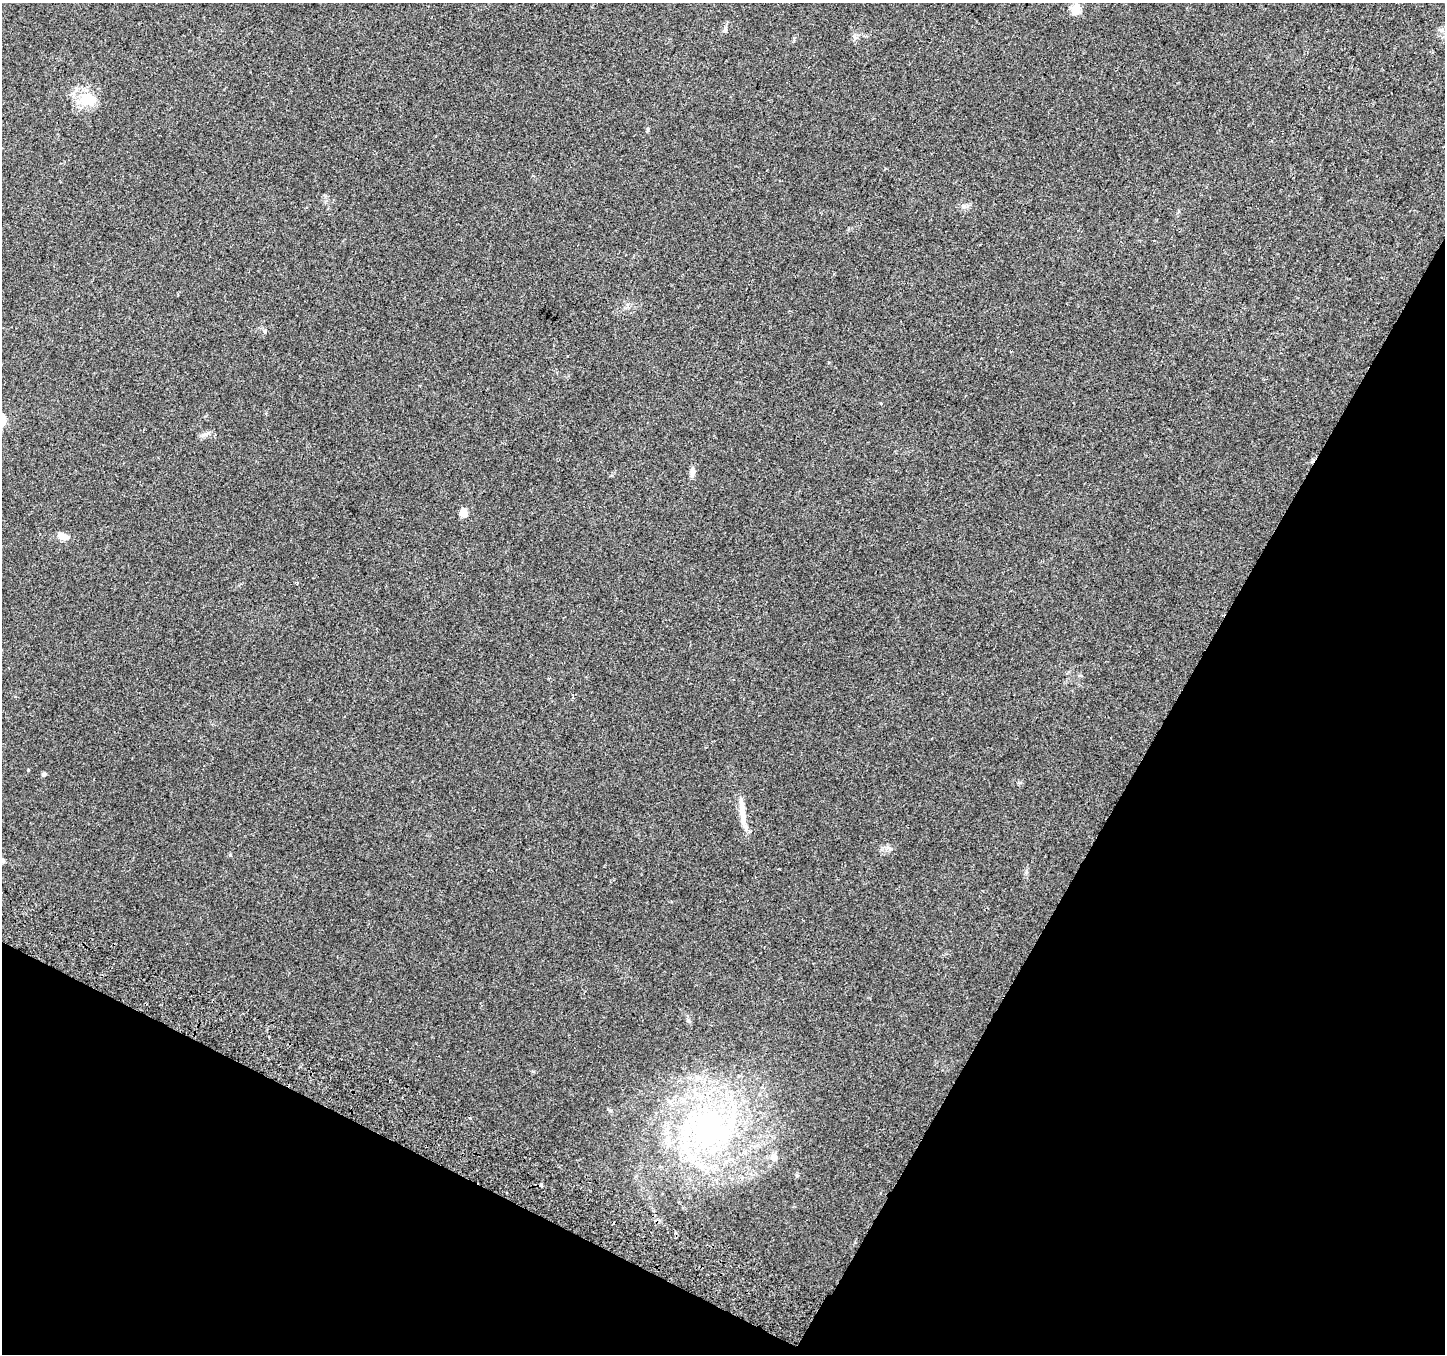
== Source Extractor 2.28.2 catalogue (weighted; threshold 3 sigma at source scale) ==
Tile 15 of 4 x 4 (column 3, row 4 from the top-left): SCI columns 2917-4359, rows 251-1602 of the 5840 x 5975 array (HDU 1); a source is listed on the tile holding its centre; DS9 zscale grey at full resolution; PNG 1447 x 1356 px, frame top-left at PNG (2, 3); no overlay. Shown black and unused: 27% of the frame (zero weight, under 2 of 3 exposures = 3% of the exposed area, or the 3 px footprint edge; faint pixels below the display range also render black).
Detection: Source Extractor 2.28.2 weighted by HDU 2 'WHT'; one run over the whole footprint, this tile lists its part. Background 0.0522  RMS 0.0054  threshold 0.0243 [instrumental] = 3 sigma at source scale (4.5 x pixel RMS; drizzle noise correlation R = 1.50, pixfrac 1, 0.0396/0.0396 arcsec/px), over >= 5 px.
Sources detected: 19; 1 cosmic-ray / hot-pixel residue — not listed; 2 inside a brighter listed object's ellipse — not listed separately; the other 16 listed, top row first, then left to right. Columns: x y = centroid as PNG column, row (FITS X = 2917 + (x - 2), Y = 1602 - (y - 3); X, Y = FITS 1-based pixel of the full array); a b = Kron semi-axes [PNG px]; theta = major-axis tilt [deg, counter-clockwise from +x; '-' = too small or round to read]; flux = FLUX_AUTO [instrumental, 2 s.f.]
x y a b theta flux
1076 9 6 5 - 20
87 99 24 18 5 13
964 206 6 6 - 1.4
1011 351 3 3 - 1.7
881 403 3 3 - 2.5
207 434 12 4 24 1.6
692 472 12 6 85 2.2
464 513 6 5 - 11
63 536 14 8 -19 3.8
297 583 4 3 - 0.67
44 774 5 4 - 1.3
742 813 42 6 -84 7.8
230 855 5 4 - 0.61
2 860 8 6 -9 1.6
709 1128 54 47 -68 130
774 1157 7 6 - 4.8
Isophote crosses this tile's border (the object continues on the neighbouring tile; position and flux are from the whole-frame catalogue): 1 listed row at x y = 2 860
Unlisted compact peaks at least as high as the median listed source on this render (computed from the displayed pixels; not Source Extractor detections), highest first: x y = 265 331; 648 130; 1026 872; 28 770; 725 28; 609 1110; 688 1020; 797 1176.